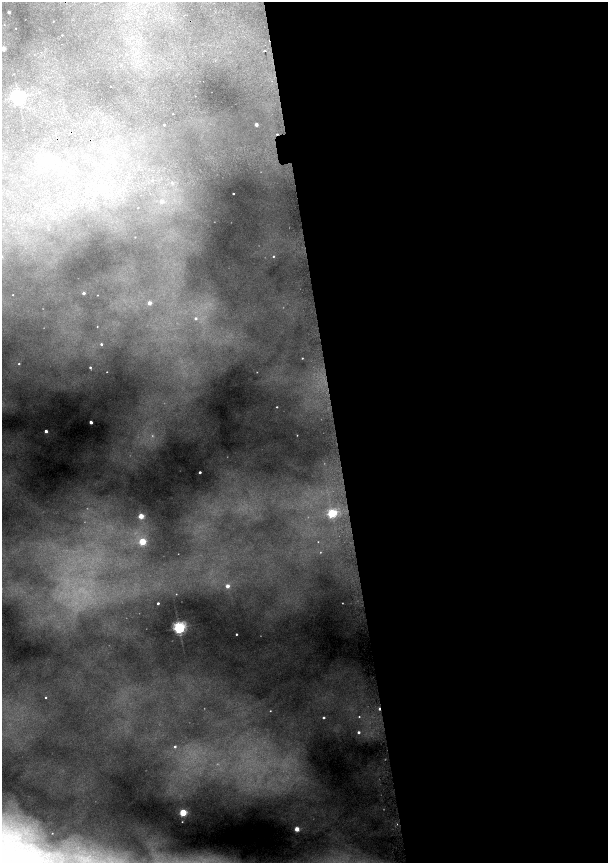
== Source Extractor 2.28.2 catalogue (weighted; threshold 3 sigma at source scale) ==
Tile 8 of 4 x 4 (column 4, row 2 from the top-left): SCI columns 3969-5180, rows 3442-5162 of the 5396 x 6882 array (HDU 1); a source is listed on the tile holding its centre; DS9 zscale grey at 2 x 2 block average (1 PNG px = mean of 2 x 2 image px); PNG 610 x 865 px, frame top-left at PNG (2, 2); no overlay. Shown black and unused: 45% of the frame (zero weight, under 2 of 4 exposures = <1% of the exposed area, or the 3 px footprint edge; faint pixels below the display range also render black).
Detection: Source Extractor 2.28.2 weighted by HDU 2 'WHT'; one run over the whole footprint, this tile lists its part. Background 0.744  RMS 0.022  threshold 0.0968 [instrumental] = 3 sigma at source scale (4.5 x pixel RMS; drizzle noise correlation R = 1.50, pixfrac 1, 0.05/0.05 arcsec/px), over >= 5 px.
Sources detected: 67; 5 too faint to see at this stretch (2 x 2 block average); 2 cosmic-ray / hot-pixel residue — not listed; the other 60 listed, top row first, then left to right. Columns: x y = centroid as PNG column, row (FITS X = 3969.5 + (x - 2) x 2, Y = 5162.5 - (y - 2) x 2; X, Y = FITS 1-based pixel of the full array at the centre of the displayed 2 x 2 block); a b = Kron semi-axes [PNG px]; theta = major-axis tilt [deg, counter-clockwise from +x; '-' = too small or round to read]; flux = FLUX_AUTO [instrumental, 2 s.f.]
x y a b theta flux
9 12 2 2 - 13
53 21 2 2 - 1.9
16 28 2 2 - 1.7
62 35 2 2 - 1.8
3 49 2 2 - 55
265 51 2 2 - 56
41 52 2 2 - 2.1
121 65 2 2 - 2.7
166 68 2 2 - 2.7
110 87 2 2 - 1.9
18 97 4 3 - 1400
173 114 2 2 - 1.8
256 124 2 2 - 36
164 125 2 2 - 6.1
23 129 2 2 - 13
44 162 3 3 - 11
114 162 4 3 - 13
152 181 3 3 - 5.9
106 183 2 2 - 3
172 183 3 3 - 6.9
233 194 2 2 - 3.9
162 201 3 3 - 29
138 208 2 2 - 2.3
273 256 2 2 - 4.4
83 293 2 2 - 18
13 295 2 2 - 1.8
97 295 2 2 - 1.8
149 303 2 2 - 41
195 318 3 3 - 11
97 327 2 2 - 2
101 344 3 2 - 7.7
302 358 2 2 - 2.8
19 364 2 2 - 3.8
90 367 2 2 - 7.4
107 372 2 2 - 1.8
277 407 2 2 - 3.8
91 422 2 2 - 29
46 431 2 2 - 27
297 435 2 2 - 1.8
200 472 2 2 - 11
332 513 3 3 - 580
141 516 3 3 - 120
142 542 3 3 - 250
318 542 2 2 - 1.8
227 586 2 2 - 44
176 594 2 2 - 1.8
158 603 2 2 - 8
179 628 4 3 - 1400
236 634 2 2 - 6.4
45 697 2 2 - 3.9
379 709 2 2 - 8.4
270 711 2 2 - 2.3
359 717 3 3 - 3.6
323 718 2 2 - 9.1
358 732 3 2 - 13
175 747 3 2 - 6.6
183 812 3 3 - 300
182 822 2 2 - 2.7
297 829 2 2 - 97
52 833 2 2 - 1.7
Overlapping masked pixels (flux is a lower limit): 1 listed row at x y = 379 709
Diffuse or blended objects may show on this block-average render without a row.